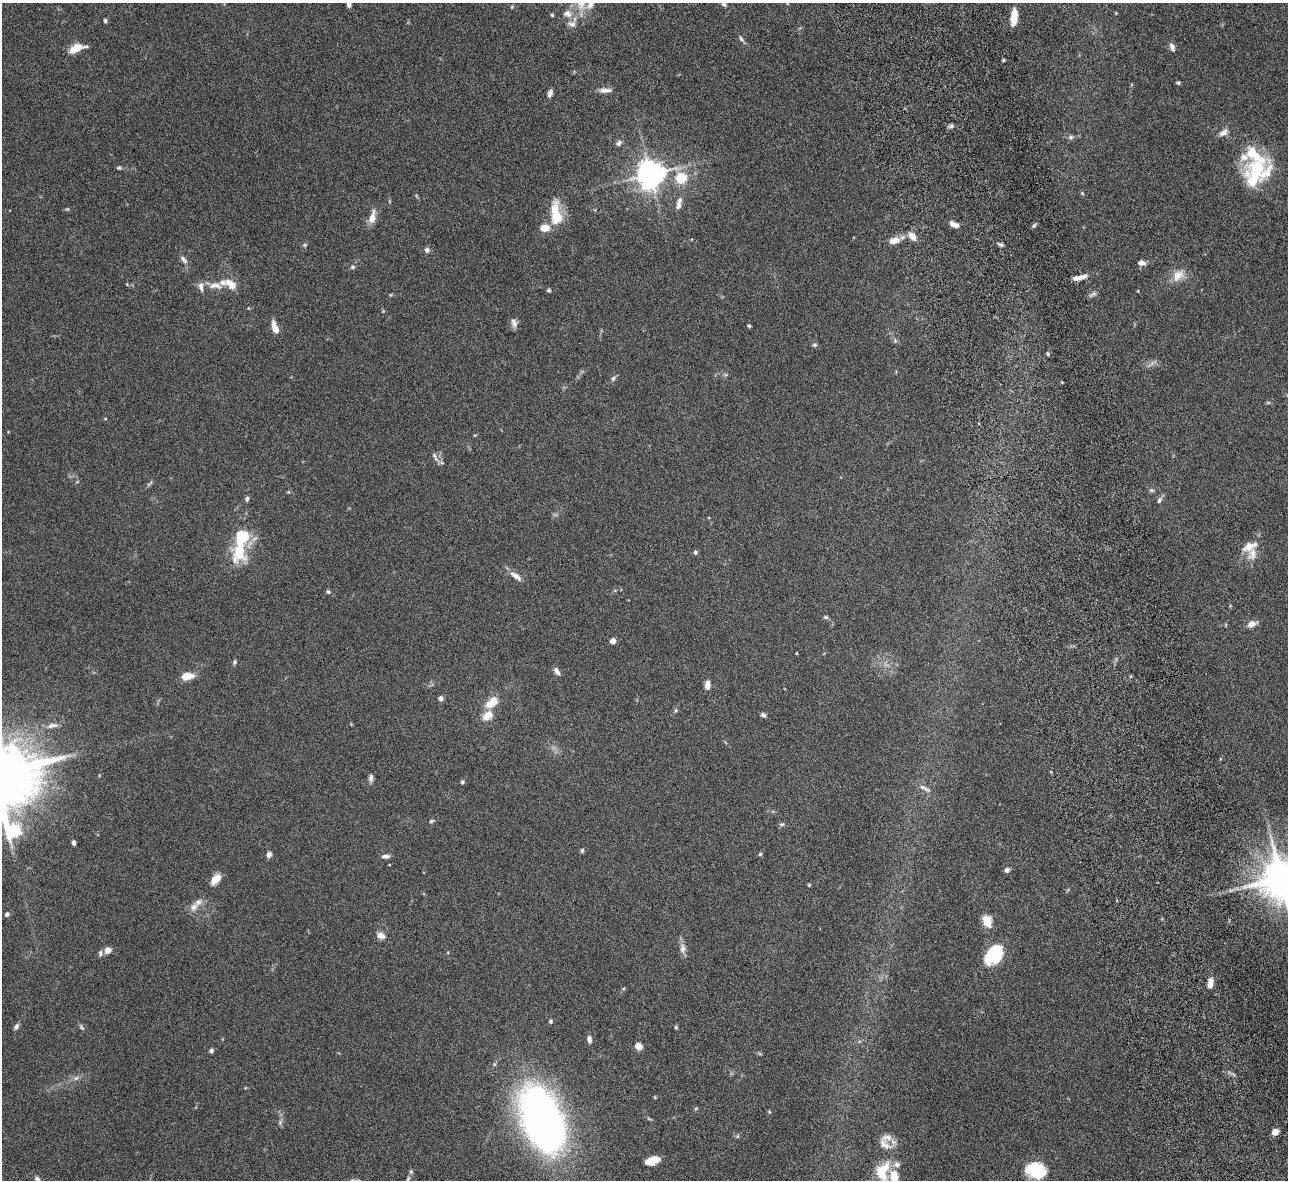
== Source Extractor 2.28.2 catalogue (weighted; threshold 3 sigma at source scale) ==
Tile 6 of 4 x 4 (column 2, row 2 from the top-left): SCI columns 1342-2627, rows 2642-3819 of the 5257 x 5162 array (HDU 1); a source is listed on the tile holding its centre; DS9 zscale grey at full resolution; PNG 1290 x 1182 px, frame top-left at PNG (2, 3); no overlay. Shown black and unused: <1% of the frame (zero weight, under 6 of 12 exposures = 3% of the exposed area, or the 3 px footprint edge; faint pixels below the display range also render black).
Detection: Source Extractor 2.28.2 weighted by HDU 2 'WHT'; one run over the whole footprint, this tile lists its part. Background 0.125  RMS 0.0034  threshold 0.0139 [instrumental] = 3 sigma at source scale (4.09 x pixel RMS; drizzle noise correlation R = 1.36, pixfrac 0.8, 0.05/0.05 arcsec/px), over >= 5 px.
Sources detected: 135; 1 inside a brighter object's white glare — not listed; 16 inside a brighter listed object's ellipse — not listed separately; the other 118 listed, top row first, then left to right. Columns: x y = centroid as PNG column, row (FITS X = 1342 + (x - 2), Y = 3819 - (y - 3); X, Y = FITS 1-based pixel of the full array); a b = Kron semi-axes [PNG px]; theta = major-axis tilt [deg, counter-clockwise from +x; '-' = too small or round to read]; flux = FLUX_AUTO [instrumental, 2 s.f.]
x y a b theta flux
349 4 6 5 - 1.2
581 4 19 13 -66 4.5
724 4 6 5 - 0.63
567 14 12 11 - 2.6
552 15 5 4 - 0.38
1014 17 17 6 84 4.5
105 21 6 4 -86 0.48
572 24 12 8 -18 1.6
741 39 8 5 -53 0.73
1172 47 12 6 -68 1.3
76 48 14 7 22 5.7
1004 60 5 3 - 0.36
1178 83 5 4 - 0.49
605 90 17 6 2 1.8
550 93 9 6 69 1.1
951 126 6 6 - 0.65
1223 133 13 7 34 1.6
1071 137 7 5 15 0.72
619 143 8 6 59 0.94
119 168 6 5 - 0.46
1256 172 37 28 70 20
650 174 8 8 - 410
681 178 5 5 - 21
1082 193 5 4 - 0.32
678 205 12 7 82 1.4
555 215 21 14 -75 9
372 217 16 7 77 3.2
954 224 11 5 -26 2
1034 225 7 4 45 0.52
544 228 8 6 1 5
912 236 12 7 -52 2.4
894 241 15 8 15 2.8
305 245 5 5 - 0.45
1001 245 6 5 - 0.68
427 250 6 6 - 1
183 259 13 6 -47 1.2
1142 263 9 6 -1 1.3
353 267 7 6 - 0.62
1178 275 18 12 46 3.9
1080 277 21 5 12 2.3
230 283 18 10 -35 3.7
215 286 20 8 0 3
549 290 4 4 - 0.66
1093 294 11 5 27 0.86
514 323 13 7 -70 1.4
749 326 4 3 - 0.46
275 328 13 6 -70 3.3
895 341 6 5 - 0.56
814 345 6 5 - 0.52
1048 354 6 4 -61 0.38
613 378 7 6 - 0.79
435 457 15 5 -62 1.3
150 483 11 3 40 0.58
1151 490 7 5 -14 0.6
288 492 6 4 17 0.33
247 499 6 5 - 0.68
1159 500 10 6 67 0.87
242 536 27 16 -86 14
1249 546 18 10 24 3.7
695 552 5 4 - 0.77
516 576 16 6 -34 2.3
328 592 6 5 - 0.54
825 617 7 5 -16 0.54
1252 624 11 7 25 2.2
613 641 4 4 - 3.4
797 653 4 2 - 0.23
235 662 7 5 63 0.54
557 671 10 5 -57 1.2
187 676 11 6 9 5.2
707 685 9 5 85 2.2
440 698 6 5 - 1
491 703 17 10 40 4.8
676 710 6 4 71 0.41
763 715 7 5 -39 0.75
487 716 15 10 49 3.6
52 725 16 6 9 1.8
371 778 10 6 -88 0.94
462 782 5 5 - 0.48
924 788 18 5 -25 1.5
431 821 6 4 19 0.49
782 824 7 5 10 0.59
14 831 12 8 -50 48
74 843 5 3 - 0.84
582 850 5 4 - 0.56
760 854 5 4 - 0.43
269 855 7 6 - 1.2
385 856 10 5 3 1.1
1007 870 6 5 - 1.2
1281 878 11 11 - 1100
216 879 14 8 50 3.1
809 885 4 4 - 0.29
194 907 12 9 47 2
7 914 6 5 - 0.77
987 921 13 9 -70 4.2
381 936 11 8 -22 1.8
683 948 13 8 -88 1.8
108 950 8 7 - 1.9
100 953 8 5 79 0.86
994 955 21 14 46 16
1210 983 11 6 85 2.6
551 1021 5 5 - 0.57
16 1026 8 5 59 0.92
81 1027 9 4 -57 0.62
676 1027 5 4 - 0.42
589 1039 9 5 -84 1.2
638 1046 8 8 - 1.9
211 1051 5 4 - 0.72
76 1078 8 6 14 1
696 1108 5 4 - 0.34
540 1114 62 33 -76 160
280 1122 8 5 66 0.72
1275 1132 6 5 - 3.1
738 1136 6 4 88 0.37
652 1160 13 6 18 5.5
1037 1171 18 15 -30 12
883 1172 35 21 88 14
37 1179 9 6 -50 0.79
408 1179 9 4 71 0.6
Isophote crosses this tile's border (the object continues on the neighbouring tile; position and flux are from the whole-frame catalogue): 7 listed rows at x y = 349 4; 581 4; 14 831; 1281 878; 883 1172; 37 1179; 408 1179